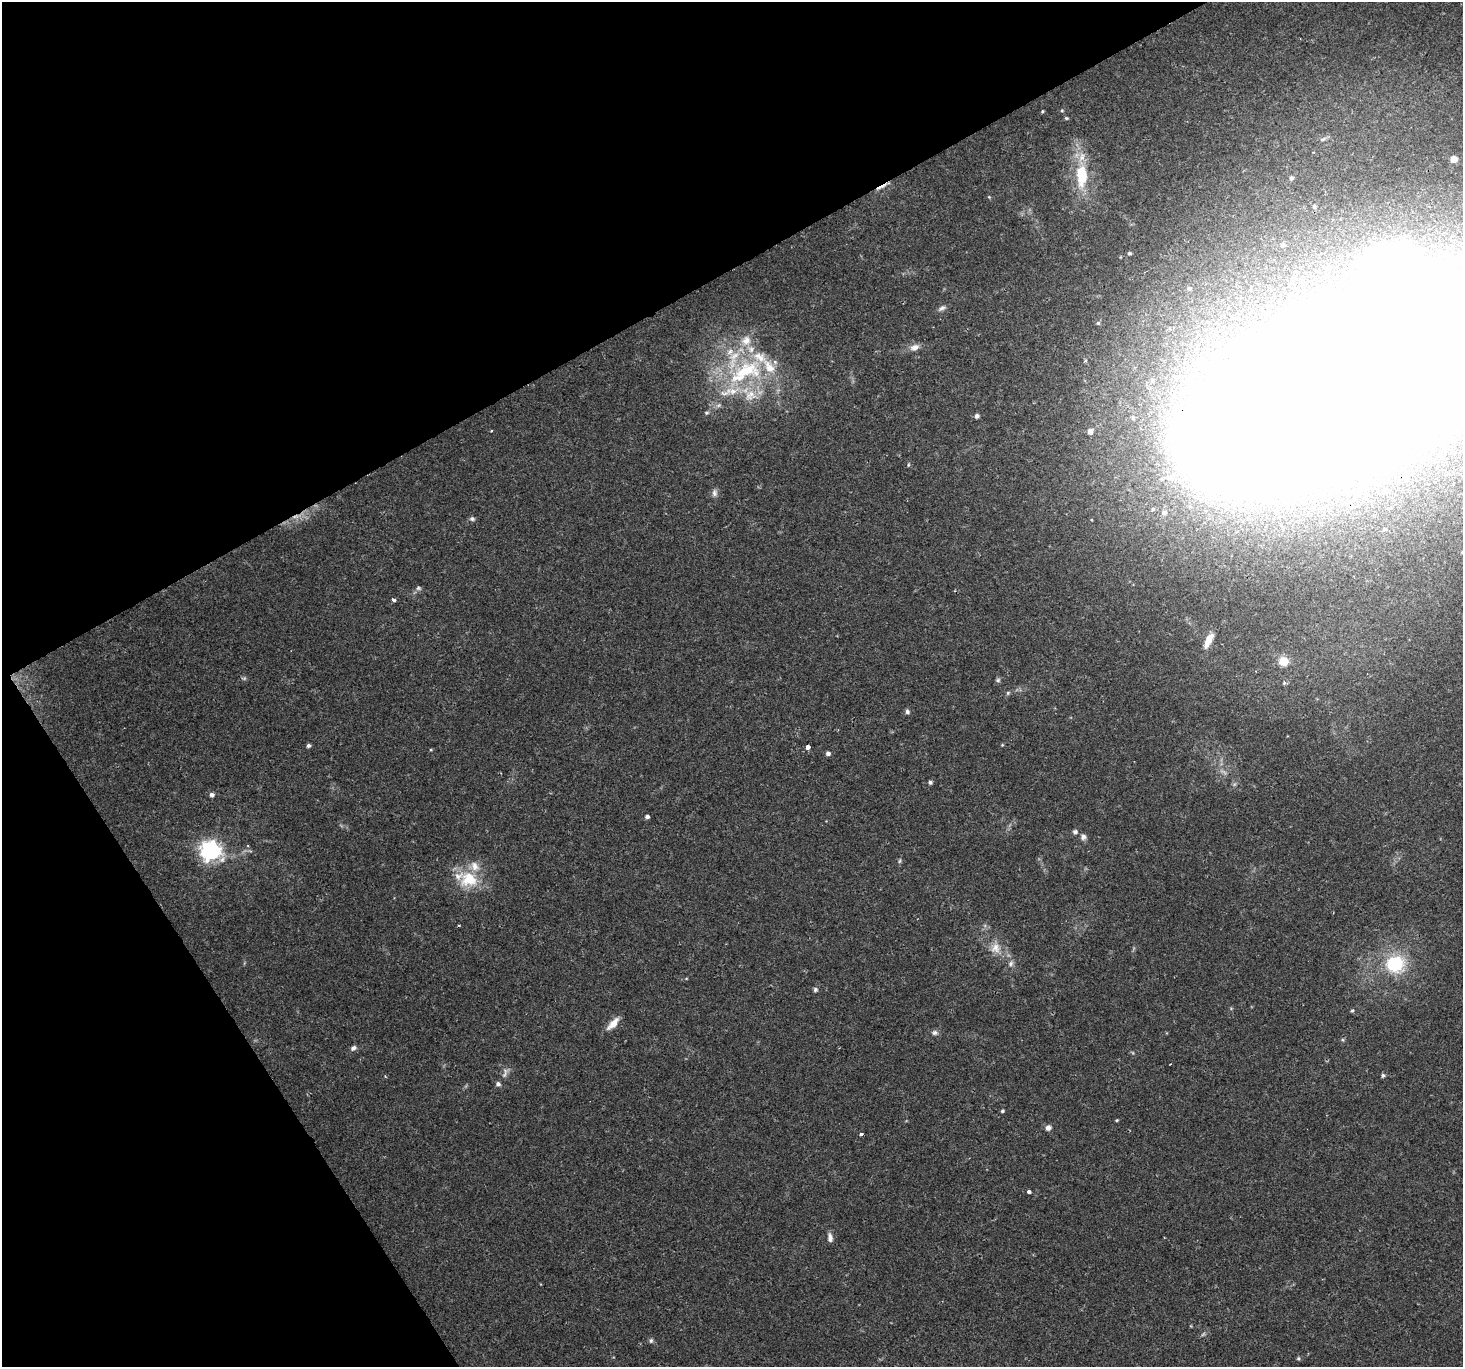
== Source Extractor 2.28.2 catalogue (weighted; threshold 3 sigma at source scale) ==
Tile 5 of 4 x 4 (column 1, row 2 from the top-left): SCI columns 5-1465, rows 2921-4285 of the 6101 x 5900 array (HDU 1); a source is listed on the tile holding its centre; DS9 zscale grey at full resolution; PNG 1465 x 1369 px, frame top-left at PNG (2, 2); no overlay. Shown black and unused: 29% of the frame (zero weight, under 2 of 3 exposures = <1% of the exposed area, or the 3 px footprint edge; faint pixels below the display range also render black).
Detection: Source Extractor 2.28.2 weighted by HDU 2 'WHT'; one run over the whole footprint, this tile lists its part. Background 0.0506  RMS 0.0037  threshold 0.0166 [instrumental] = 3 sigma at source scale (4.5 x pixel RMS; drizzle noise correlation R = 1.50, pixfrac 1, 0.0396/0.0396 arcsec/px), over >= 5 px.
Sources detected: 86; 4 too faint to see at this stretch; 3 inside a brighter object's white glare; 3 cosmic-ray / hot-pixel residue — not listed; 10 inside a brighter listed object's ellipse — not listed separately; the other 66 listed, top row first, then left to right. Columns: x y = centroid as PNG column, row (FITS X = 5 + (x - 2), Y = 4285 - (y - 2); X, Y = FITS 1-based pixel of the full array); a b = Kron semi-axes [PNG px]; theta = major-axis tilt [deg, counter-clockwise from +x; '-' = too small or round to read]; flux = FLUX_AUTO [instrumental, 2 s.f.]
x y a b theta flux
1042 111 4 3 - 0.41
1066 118 5 4 - 0.46
1323 139 9 4 26 0.84
1453 159 5 5 - 4.3
1082 176 35 16 -89 17
1291 178 5 5 - 0.66
989 197 4 4 - 0.33
1314 206 3 3 - 0.57
1282 245 5 5 - 0.86
1129 253 5 4 - 0.69
1189 288 7 6 - 0.98
942 308 11 5 27 1.2
1098 323 5 5 - 0.51
746 340 16 13 64 5.6
914 347 13 8 20 2.2
746 371 60 26 26 42
1358 379 246 68 24 4100
706 413 6 5 - 0.61
977 416 5 5 - 1.1
1133 418 6 5 - 0.67
491 431 3 3 - 0.36
1090 431 5 5 - 2.1
714 493 11 7 84 1.4
1239 505 5 4 - 1.6
1164 512 8 7 - 1.8
472 519 7 6 - 0.87
1385 529 6 5 - 0.66
418 588 6 5 - 0.79
394 600 4 3 - 1.5
1208 640 20 7 63 4.4
1283 661 5 5 - 17
998 680 7 5 2 0.69
1284 683 5 4 - 0.55
1008 693 6 5 - 0.55
907 711 6 5 - 0.88
308 745 4 4 - 0.9
1002 745 5 3 - 0.33
808 747 4 4 - 7.3
828 753 4 4 - 1.3
930 782 5 4 - 0.74
212 795 5 5 - 1.2
647 817 5 4 - 0.98
1075 832 6 6 - 0.97
1083 837 8 8 - 1.3
248 845 3 3 - 0.52
210 851 8 7 - 170
469 879 24 21 -3 13
996 948 15 13 75 4.5
1011 963 8 6 60 1.2
1395 964 24 20 -7 21
815 989 6 5 - 0.81
1352 1011 4 4 - 0.54
613 1024 18 7 46 3.8
935 1033 8 7 - 1.1
353 1048 8 6 34 1.2
505 1073 17 6 73 1.8
1383 1075 5 4 - 0.8
385 1076 4 3 - 0.31
1002 1111 4 4 - 0.59
1117 1120 4 3 - 0.38
1048 1128 6 5 - 1.8
861 1134 4 3 - 0.89
1028 1192 4 3 - 1.5
830 1237 11 6 -81 1.7
651 1341 7 5 88 0.73
1298 1358 5 5 - 0.56
Overlapping masked pixels (flux is a lower limit): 1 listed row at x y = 1358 379
Isophote crosses this tile's border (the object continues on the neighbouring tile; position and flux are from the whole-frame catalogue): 1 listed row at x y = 1358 379